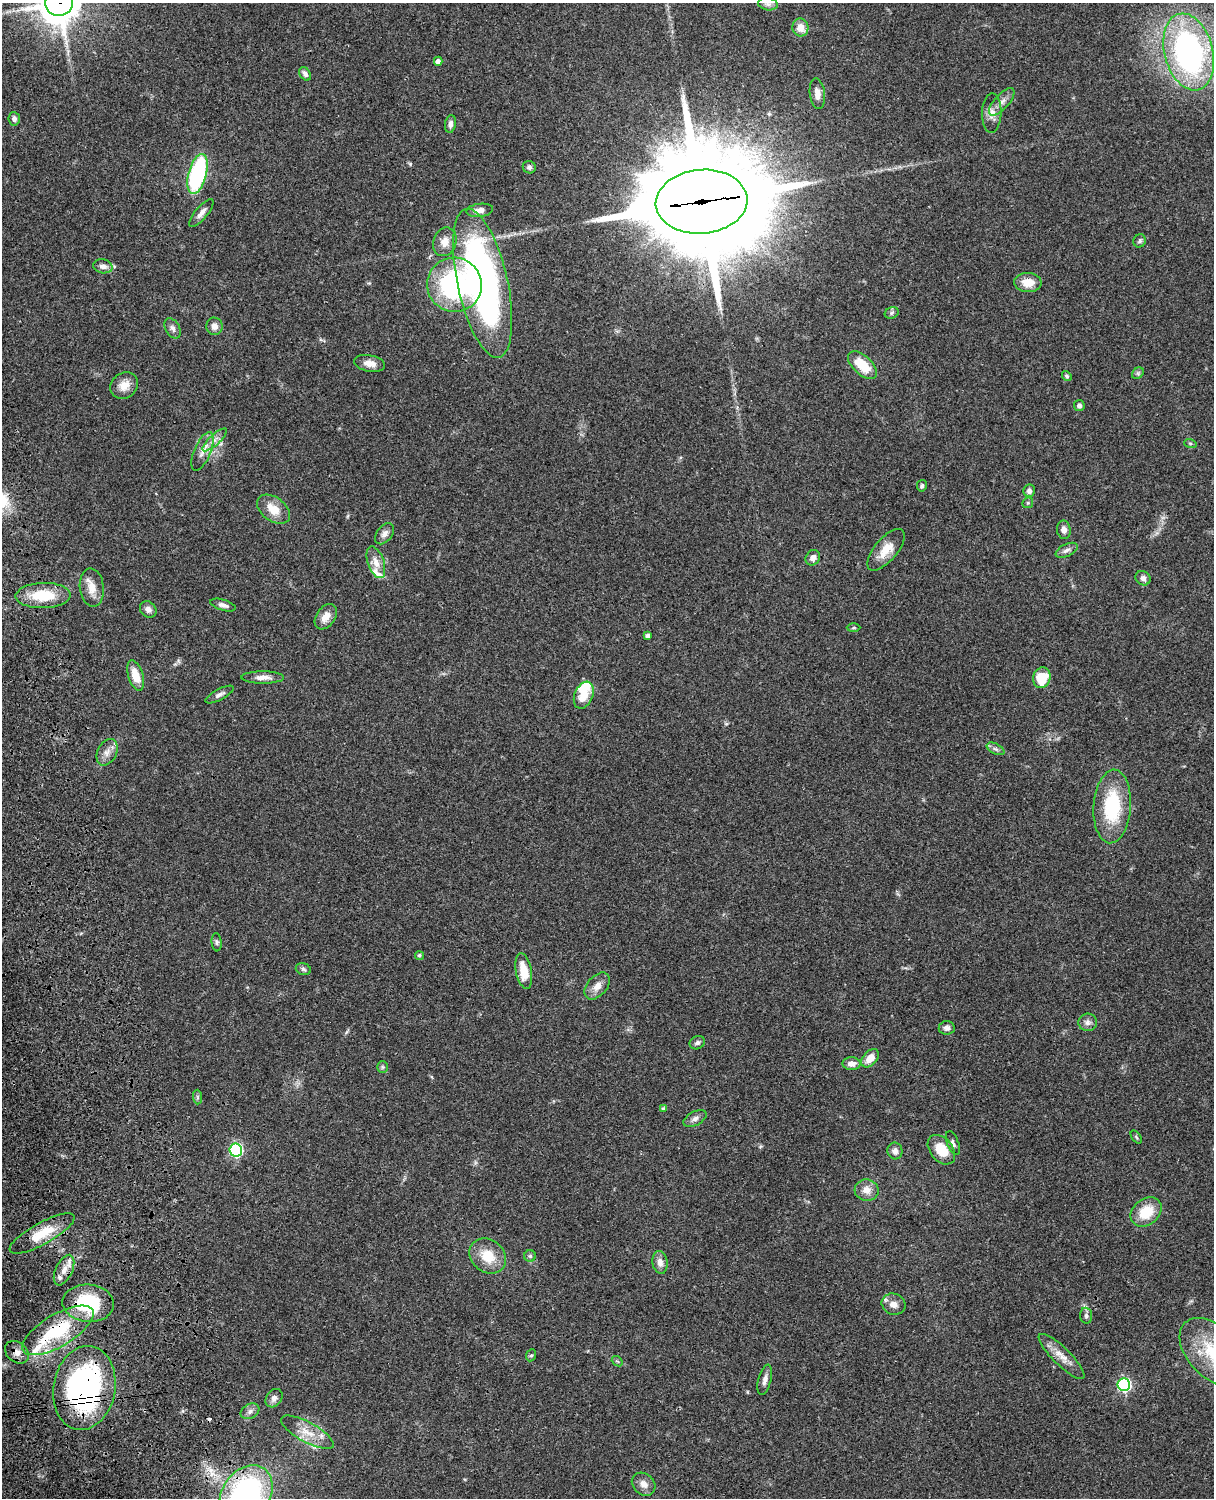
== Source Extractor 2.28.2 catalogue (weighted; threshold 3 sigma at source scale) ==
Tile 7 of 4 x 3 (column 3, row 2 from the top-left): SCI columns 2545-3756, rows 1772-3267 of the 5087 x 4925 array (HDU 1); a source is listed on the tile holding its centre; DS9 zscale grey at full resolution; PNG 1216 x 1500 px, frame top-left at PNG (2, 3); each listed source drawn as its Kron ellipse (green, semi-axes under 4 px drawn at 4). Shown black and unused: <1% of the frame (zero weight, under 3 of 4 exposures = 6% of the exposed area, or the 3 px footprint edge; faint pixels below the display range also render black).
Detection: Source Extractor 2.28.2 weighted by HDU 2 'WHT'; one run over the whole footprint, this tile lists its part. Background 0.0774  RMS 0.0059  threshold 0.0264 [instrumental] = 3 sigma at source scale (4.5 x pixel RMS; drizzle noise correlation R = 1.50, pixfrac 1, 0.05/0.05 arcsec/px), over >= 5 px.
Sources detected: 110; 1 inside a brighter object's white glare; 1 cosmic-ray / hot-pixel residue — neither listed nor drawn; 5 inside a brighter listed object's ellipse — not listed separately; the other 103 listed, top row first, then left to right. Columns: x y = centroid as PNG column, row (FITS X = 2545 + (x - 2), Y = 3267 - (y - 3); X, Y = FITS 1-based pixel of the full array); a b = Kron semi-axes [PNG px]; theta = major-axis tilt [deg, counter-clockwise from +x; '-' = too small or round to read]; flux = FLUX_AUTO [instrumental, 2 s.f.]
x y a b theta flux
59 3 14 13 - 1800
768 4 10 6 -10 2
800 27 9 8 - 5.8
1189 52 39 24 -75 160
438 61 4 4 - 2.7
305 74 7 5 -58 2.4
817 94 15 7 -83 4.3
1002 102 17 7 48 3.9
992 113 20 9 88 5
14 119 7 5 -84 2.2
450 124 9 5 80 2.1
529 167 6 6 - 1.5
197 174 20 9 75 76
701 202 46 32 5 17000
480 210 13 6 6 4.2
201 213 17 6 50 3.4
1140 241 7 6 - 1.3
445 242 14 11 69 5.9
103 266 10 7 -12 3.2
483 283 76 25 -77 240
1028 283 13 9 -5 8.4
454 285 27 27 - 82
892 313 7 5 24 1.1
214 326 9 8 - 3.2
172 328 11 7 -61 2.3
369 363 15 8 -10 4.8
862 365 18 9 -43 15
1138 373 6 5 - 1
1067 376 5 4 - 1
124 385 15 12 36 6.2
1079 406 5 5 - 1.8
215 440 16 5 43 3.4
1190 443 6 4 -19 0.82
203 451 20 8 67 5.4
922 486 6 5 - 1
1029 491 6 5 - 2.3
1028 503 6 5 - 0.83
274 509 18 12 -36 9.4
1064 530 9 7 -81 3
385 534 12 7 52 2.8
886 550 25 11 50 9.7
1067 550 12 6 26 2.4
813 558 8 7 - 3
376 562 16 8 -71 5.1
1143 578 8 7 - 2.4
92 588 19 12 -84 7.3
43 596 27 12 2 20
223 605 13 5 -16 2.5
148 609 9 7 -43 2.7
326 617 14 9 55 5.3
854 628 7 3 0 0.67
648 636 4 4 - 1.9
136 676 15 7 -72 9.4
263 678 21 6 0 4.6
1042 678 10 8 75 16
220 694 15 5 28 2.2
584 695 14 9 67 10
996 749 9 5 -26 1.6
107 752 14 9 63 4.4
1112 806 37 18 86 38
217 942 9 5 -86 1.2
419 955 5 4 - 1
303 969 8 5 -17 1.3
524 971 18 8 -79 12
597 986 15 9 50 5.2
1088 1022 9 8 - 2.4
947 1028 8 6 5 2.4
697 1043 8 6 25 1.7
870 1058 10 7 48 6.2
852 1064 9 6 -1 4.1
382 1067 6 5 - 0.99
197 1097 7 4 -89 1.1
663 1108 4 3 - 0.88
695 1118 12 7 28 2.6
1136 1137 7 4 -54 0.73
953 1143 12 5 -68 1.8
236 1150 6 6 - 82
941 1150 17 11 -50 13
895 1151 8 7 - 3
867 1190 12 10 -13 5.1
1146 1212 17 13 40 15
42 1233 36 11 29 15
488 1256 19 16 -39 14
530 1256 6 5 - 1.1
660 1262 11 7 -80 3.7
64 1270 16 8 65 5.3
88 1303 26 18 -5 38
894 1304 12 10 -22 4.6
1086 1316 8 6 -86 1.6
58 1330 40 16 31 37
17 1352 13 10 -39 4.1
1213 1352 40 25 -46 34
531 1355 6 5 - 0.97
1062 1356 31 8 -45 7.3
617 1361 6 4 -41 0.76
765 1380 15 6 76 2.9
1124 1385 6 6 - 98
84 1388 42 31 79 150
274 1398 10 7 52 2.9
250 1411 10 7 31 2.5
307 1432 29 10 -29 10
644 1484 13 10 -43 4.3
246 1495 32 23 55 130
Overlapping masked pixels (flux is a lower limit): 8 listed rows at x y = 59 3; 701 202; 64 1270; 88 1303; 58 1330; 17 1352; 84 1388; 246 1495
Isophote crosses this tile's border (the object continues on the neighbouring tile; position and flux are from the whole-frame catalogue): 4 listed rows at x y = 59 3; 1189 52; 1213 1352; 246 1495